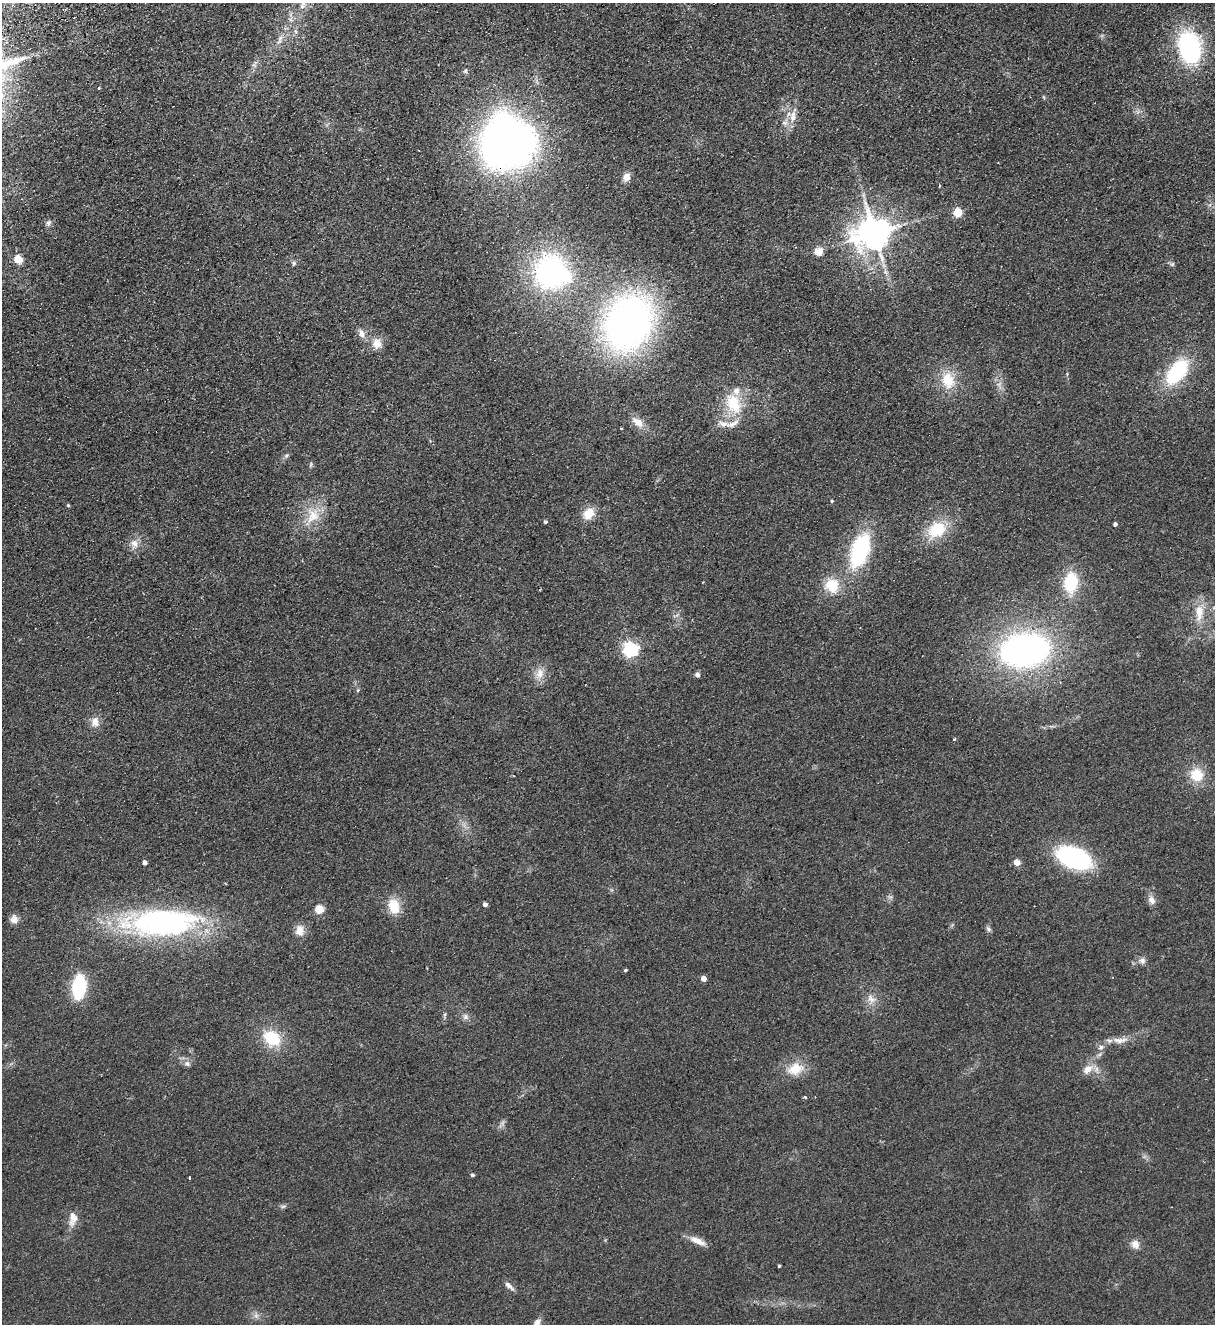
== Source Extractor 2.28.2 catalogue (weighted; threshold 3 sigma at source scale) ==
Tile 11 of 4 x 4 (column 3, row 3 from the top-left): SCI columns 2719-3931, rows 1379-2700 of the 5314 x 5400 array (HDU 1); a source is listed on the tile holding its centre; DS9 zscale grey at full resolution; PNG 1217 x 1326 px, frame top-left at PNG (2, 3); no overlay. Shown black and unused: <1% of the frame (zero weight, under 2 of 3 exposures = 3% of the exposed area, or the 3 px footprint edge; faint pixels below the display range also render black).
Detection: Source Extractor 2.28.2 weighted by HDU 2 'WHT'; one run over the whole footprint, this tile lists its part. Background 0.0777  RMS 0.01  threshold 0.0467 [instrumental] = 3 sigma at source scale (4.5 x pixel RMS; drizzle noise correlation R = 1.50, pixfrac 1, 0.05/0.05 arcsec/px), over >= 5 px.
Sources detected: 88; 1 inside a brighter object's white glare — not listed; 4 inside a brighter listed object's ellipse — not listed separately; the other 83 listed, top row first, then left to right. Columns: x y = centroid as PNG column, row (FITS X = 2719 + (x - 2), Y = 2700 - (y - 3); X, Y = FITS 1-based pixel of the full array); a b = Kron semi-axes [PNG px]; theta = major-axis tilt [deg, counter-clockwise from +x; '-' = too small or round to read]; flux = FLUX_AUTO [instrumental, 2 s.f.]
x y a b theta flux
303 3 16 8 74 9.4
280 38 10 6 73 4.7
1189 47 27 18 -78 160
255 64 12 5 58 3.6
466 71 7 6 - 2.1
99 88 3 3 - 3.1
793 116 18 9 85 11
511 145 40 34 54 500
626 177 11 9 69 7.4
939 186 4 3 - 1.1
863 195 7 4 -90 2.2
957 212 5 5 - 48
48 223 9 6 81 3
874 233 10 10 - 2100
819 252 11 10 - 8.9
18 259 5 5 - 36
294 263 6 5 - 1.8
1172 264 6 5 - 1.9
551 272 37 33 -35 210
628 323 52 41 61 480
361 333 12 8 -70 6.3
377 343 13 12 - 11
1177 372 30 16 52 80
948 380 25 18 -79 28
733 404 31 20 -67 38
637 422 20 10 -38 11
621 428 2 2 - 0.66
286 455 7 6 - 2.1
310 465 9 3 78 1.5
832 501 4 3 - 1.3
68 505 4 4 - 1.3
588 514 15 12 45 15
313 516 24 19 71 27
545 522 4 4 - 1.7
1115 524 4 4 - 2.8
937 530 24 18 29 36
134 544 14 10 -88 8.7
860 550 29 15 71 110
1071 582 20 13 84 48
832 585 16 14 -53 28
1199 612 26 11 88 19
630 649 6 6 - 260
1025 650 45 30 8 340
539 674 16 10 86 10
697 675 5 4 - 4.4
358 690 5 5 - 1.4
95 722 13 10 83 8.2
955 739 3 3 - 1.3
1197 775 15 15 - 24
1074 858 23 13 -19 210
144 862 4 4 - 4.7
1017 862 5 4 - 17
1152 900 12 8 -62 6
485 904 4 4 - 3.4
394 906 18 13 -76 22
319 909 5 5 - 42
14 919 9 9 - 7.3
163 923 80 29 2 260
988 929 9 6 -60 2.5
300 930 13 10 -89 9.8
1142 961 9 8 - 4.2
625 970 4 3 - 1.5
703 978 4 4 - 9.4
79 987 15 8 84 110
871 999 15 10 -60 9.2
445 1014 8 3 71 1.7
465 1017 8 8 - 3.8
272 1038 22 17 -36 37
1120 1040 25 8 3 11
1101 1047 7 6 - 3.4
187 1063 9 7 -23 3.9
795 1069 24 16 19 21
1087 1069 13 9 39 11
805 1097 3 2 - 2.6
472 1175 4 4 - 2
190 1178 3 3 - 1.8
283 1206 8 4 9 2.1
73 1219 22 11 83 11
697 1241 23 8 -25 10
1135 1244 11 9 -53 7.4
779 1266 3 3 - 1.2
509 1286 14 5 -41 4.7
256 1316 8 6 -69 3.7
Overlapping masked pixels (flux is a lower limit): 1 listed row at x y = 511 145
Isophote crosses this tile's border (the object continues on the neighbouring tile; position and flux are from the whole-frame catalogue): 1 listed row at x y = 303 3